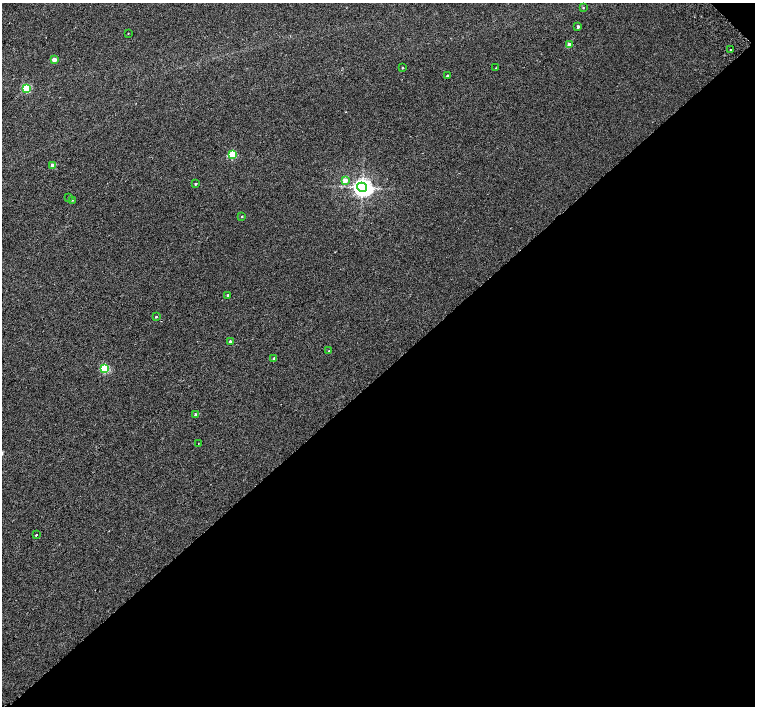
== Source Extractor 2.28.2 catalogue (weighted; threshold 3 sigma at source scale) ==
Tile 12 of 4 x 4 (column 4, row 3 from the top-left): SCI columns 4567-6072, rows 1672-3079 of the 6118 x 6093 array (HDU 1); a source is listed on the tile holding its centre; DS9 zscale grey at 2 x 2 block average (1 PNG px = mean of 2 x 2 image px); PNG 757 x 708 px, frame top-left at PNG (2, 3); each listed source drawn as its Kron ellipse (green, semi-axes under 4 px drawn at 4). Shown black and unused: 47% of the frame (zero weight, under 2 of 3 exposures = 3% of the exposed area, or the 3 px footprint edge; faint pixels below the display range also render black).
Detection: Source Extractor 2.28.2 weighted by HDU 2 'WHT'; one run over the whole footprint, this tile lists its part. Background 0.00716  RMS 0.0058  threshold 0.0259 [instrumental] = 3 sigma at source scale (4.5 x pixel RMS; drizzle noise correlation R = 1.50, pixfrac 1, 0.0396/0.0396 arcsec/px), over >= 5 px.
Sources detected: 27; all 27 listed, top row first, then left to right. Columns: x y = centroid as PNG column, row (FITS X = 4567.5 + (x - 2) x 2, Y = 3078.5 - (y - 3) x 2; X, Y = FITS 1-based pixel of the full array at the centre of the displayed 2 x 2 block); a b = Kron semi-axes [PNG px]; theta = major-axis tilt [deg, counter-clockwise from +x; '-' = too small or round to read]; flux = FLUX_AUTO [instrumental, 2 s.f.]
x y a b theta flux
583 8 2 2 - 0.88
578 27 2 2 - 3.2
128 33 2 2 - 0.48
569 45 2 2 - 12
731 50 2 2 - 1.1
54 60 3 2 - 12
403 68 2 2 - 0.95
496 68 3 2 - 0.75
447 76 2 2 - 2.2
26 88 3 3 - 62
232 155 3 3 - 56
53 165 2 2 - 11
345 180 3 3 - 12
196 184 2 2 - 1.5
362 187 5 4 - 690
68 197 2 2 - 0.97
72 200 2 2 - 0.56
242 217 3 2 - 0.84
228 295 2 2 - 1.8
156 317 3 2 - 1.2
230 341 2 2 - 2.9
328 351 2 2 - 0.6
274 359 2 2 - 4
105 368 3 3 - 70
196 415 2 2 - 5.3
198 443 2 2 - 0.55
36 535 2 2 - 8.7